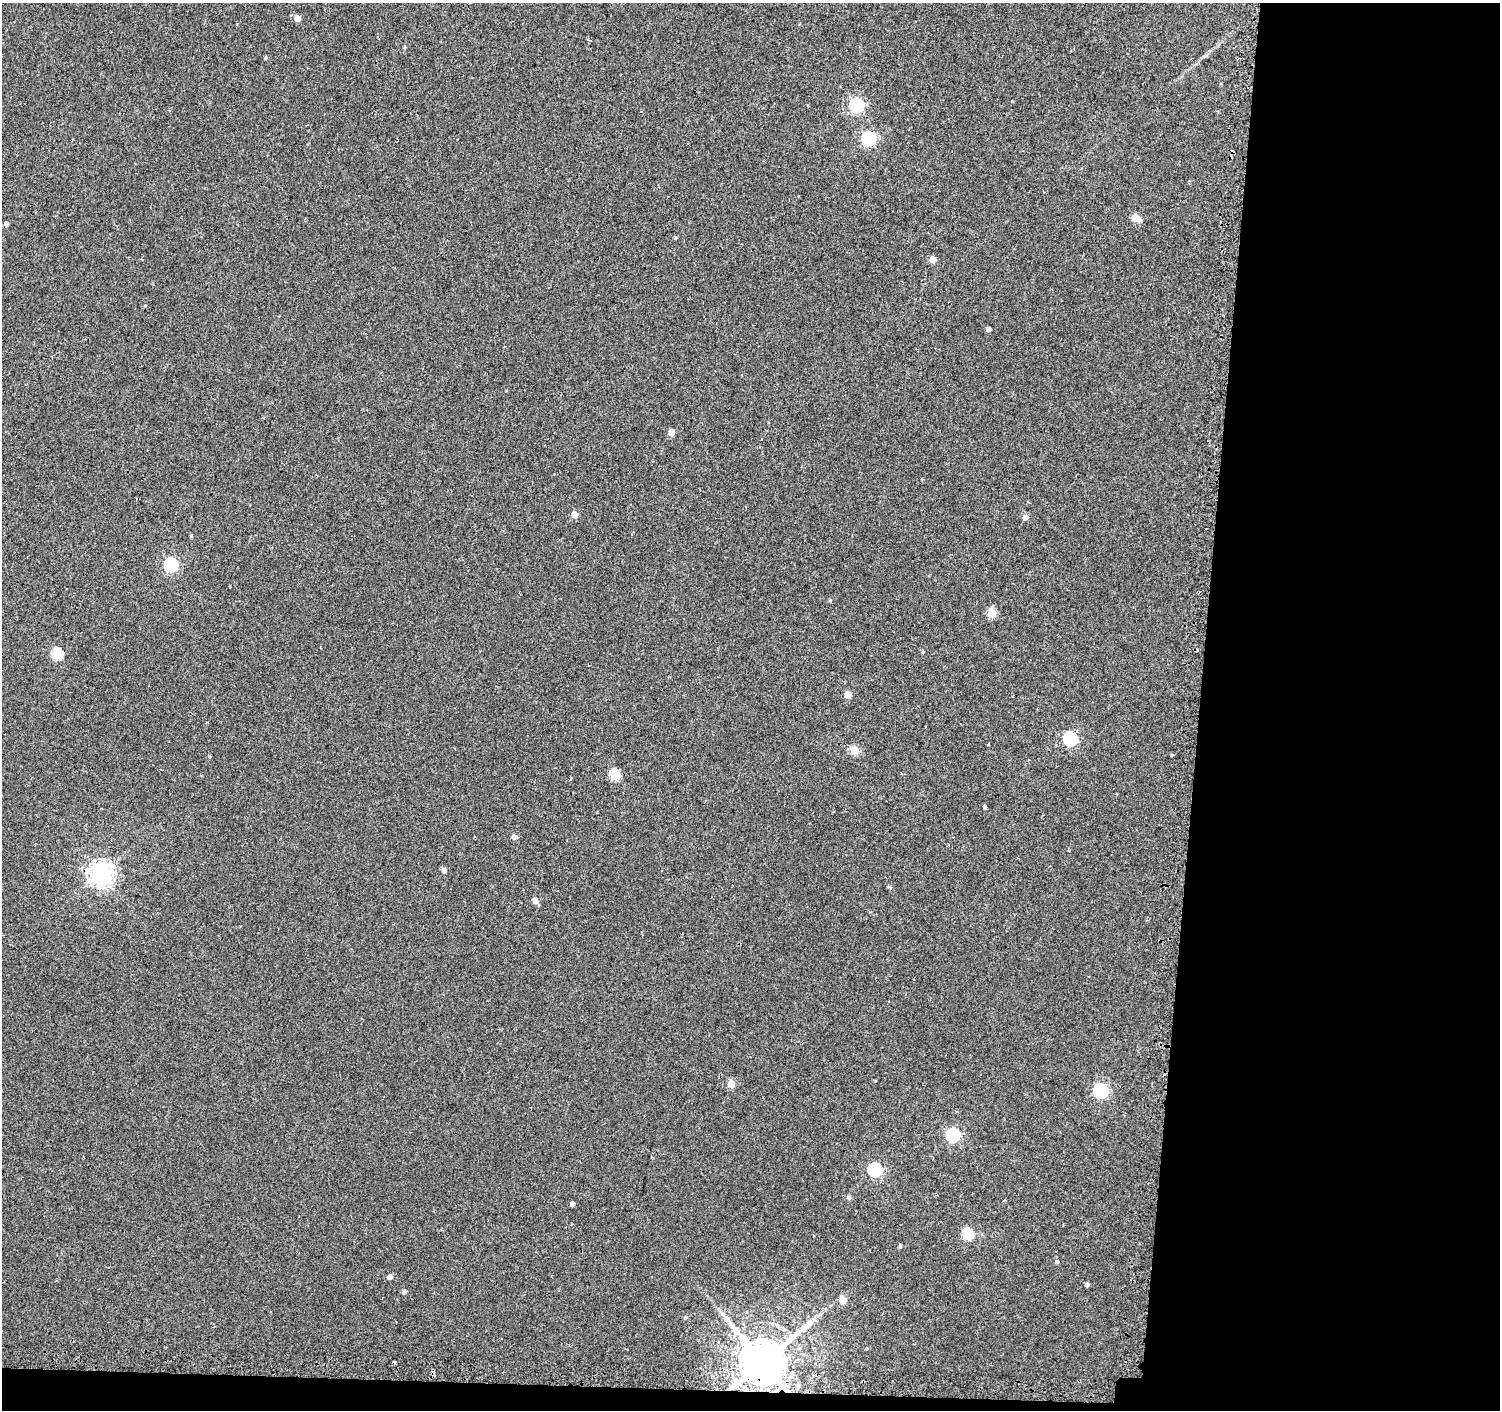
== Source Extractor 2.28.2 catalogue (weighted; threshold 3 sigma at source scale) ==
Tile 9 of 3 x 3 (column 3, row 3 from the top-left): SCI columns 3019-4516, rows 256-1663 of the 4549 x 4788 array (HDU 1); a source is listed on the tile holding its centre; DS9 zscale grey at full resolution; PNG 1502 x 1412 px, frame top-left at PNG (2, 3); no overlay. Shown black and unused: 21% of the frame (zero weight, under 2 of 3 exposures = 3% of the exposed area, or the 3 px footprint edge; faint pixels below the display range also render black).
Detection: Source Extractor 2.28.2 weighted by HDU 2 'WHT'; one run over the whole footprint, this tile lists its part. Background 0.0015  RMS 0.0032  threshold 0.0144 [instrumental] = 3 sigma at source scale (4.5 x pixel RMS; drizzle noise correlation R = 1.50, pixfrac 1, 0.0396/0.0396 arcsec/px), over >= 5 px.
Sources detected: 53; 4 cosmic-ray / hot-pixel residue — not listed; the other 49 listed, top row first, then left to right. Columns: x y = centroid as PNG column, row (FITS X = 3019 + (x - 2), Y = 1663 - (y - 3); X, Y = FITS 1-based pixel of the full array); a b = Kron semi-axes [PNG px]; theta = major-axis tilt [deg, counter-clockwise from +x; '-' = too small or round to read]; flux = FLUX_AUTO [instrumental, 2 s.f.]
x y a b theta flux
297 18 5 5 - 2.7
404 47 5 3 - 0.34
1205 56 6 4 3 0.46
266 58 4 3 - 0.43
856 105 6 6 - 53
868 138 6 6 - 48
1136 218 6 5 - 6.6
6 224 4 4 - 1
675 238 4 4 - 0.35
933 259 5 5 - 3.3
989 329 4 4 - 1
671 432 5 5 - 3.3
574 514 5 5 - 3.5
1025 517 5 5 - 2.2
191 536 3 3 - 0.36
171 565 6 6 - 45
830 601 5 3 - 0.33
992 613 5 5 - 9.9
923 652 4 3 - 0.41
57 654 5 5 - 21
848 695 5 5 - 4.2
1070 739 7 6 - 47
854 750 5 5 - 9
1172 755 3 3 - 1.7
209 757 4 3 - 0.33
615 775 6 5 - 16
985 807 3 3 - 0.66
514 837 5 5 - 1.7
444 870 5 5 - 1.3
101 873 8 8 - 240
890 887 8 3 -23 0.39
535 901 5 5 - 2.4
731 1084 5 5 - 5
1101 1091 7 6 - 57
953 1135 7 6 - 45
875 1170 7 6 - 46
849 1198 5 5 - 0.92
572 1204 4 4 - 1.1
968 1234 6 5 - 19
900 1246 4 3 - 0.52
1057 1262 5 4 - 0.65
390 1277 5 5 - 1.3
1087 1284 4 4 - 0.68
404 1292 5 4 - 0.8
843 1300 5 5 - 4.9
686 1317 5 4 - 0.49
728 1321 17 7 -47 2.5
866 1349 3 3 - 1.4
763 1362 13 12 - 1900
Overlapping masked pixels (flux is a lower limit): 1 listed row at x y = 763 1362